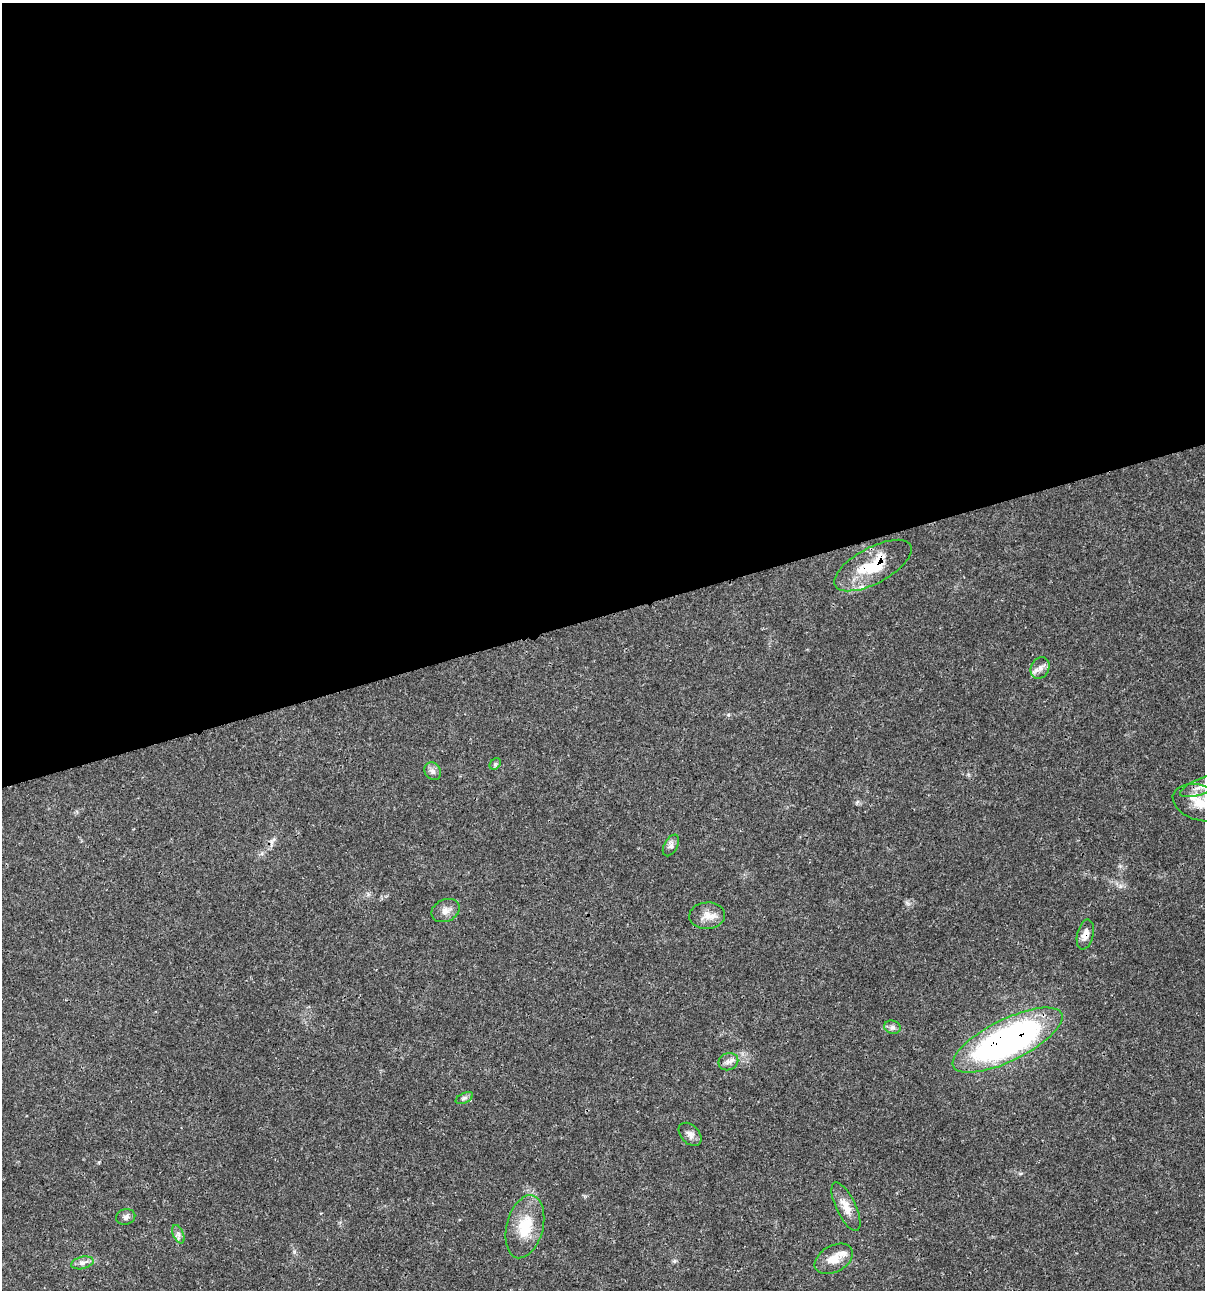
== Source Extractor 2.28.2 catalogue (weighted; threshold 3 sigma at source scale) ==
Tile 2 of 4 x 4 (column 2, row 1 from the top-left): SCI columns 1305-2507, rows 3872-5159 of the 4963 x 5162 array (HDU 1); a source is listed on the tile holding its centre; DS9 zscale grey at full resolution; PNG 1207 x 1292 px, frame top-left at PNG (2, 3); each listed source drawn as its Kron ellipse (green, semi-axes under 4 px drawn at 4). Shown black and unused: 48% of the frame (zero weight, under 3 of 4 exposures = <1% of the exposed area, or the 3 px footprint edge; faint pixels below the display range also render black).
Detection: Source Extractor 2.28.2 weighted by HDU 2 'WHT'; one run over the whole footprint, this tile lists its part. Background 0.0314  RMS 0.002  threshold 0.0091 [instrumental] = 3 sigma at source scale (4.5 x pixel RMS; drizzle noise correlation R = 1.50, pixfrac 1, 0.0396/0.0396 arcsec/px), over >= 5 px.
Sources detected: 23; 1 cosmic-ray / hot-pixel residue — neither listed nor drawn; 1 inside a brighter listed object's ellipse — not listed separately; the other 21 listed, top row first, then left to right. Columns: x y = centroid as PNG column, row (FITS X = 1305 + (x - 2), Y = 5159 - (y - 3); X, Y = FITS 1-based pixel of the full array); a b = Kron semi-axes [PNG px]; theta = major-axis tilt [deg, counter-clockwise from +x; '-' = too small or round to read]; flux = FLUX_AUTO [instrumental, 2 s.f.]
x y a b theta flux
873 566 43 18 28 9.8
1040 668 11 9 61 1.2
495 764 6 5 - 0.4
433 771 9 7 -53 0.84
1203 786 25 8 21 2.3
1200 803 28 17 -18 5.7
671 845 12 6 62 0.88
445 911 15 11 24 1.5
707 916 18 13 5 2.3
1085 934 15 8 77 1.6
892 1027 8 6 -14 0.67
1008 1040 60 21 26 76
728 1062 10 8 21 1.1
464 1098 9 5 26 0.53
690 1134 13 9 -46 1.1
846 1207 26 10 -64 2.7
126 1217 10 7 14 0.69
525 1227 32 18 76 6.8
178 1234 9 5 -67 0.67
834 1259 20 13 29 3
82 1263 11 6 14 0.92
Overlapping masked pixels (flux is a lower limit): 3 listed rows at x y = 873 566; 1085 934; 1008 1040
Isophote crosses this tile's border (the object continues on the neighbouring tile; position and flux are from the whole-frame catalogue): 2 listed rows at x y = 1203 786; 1200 803